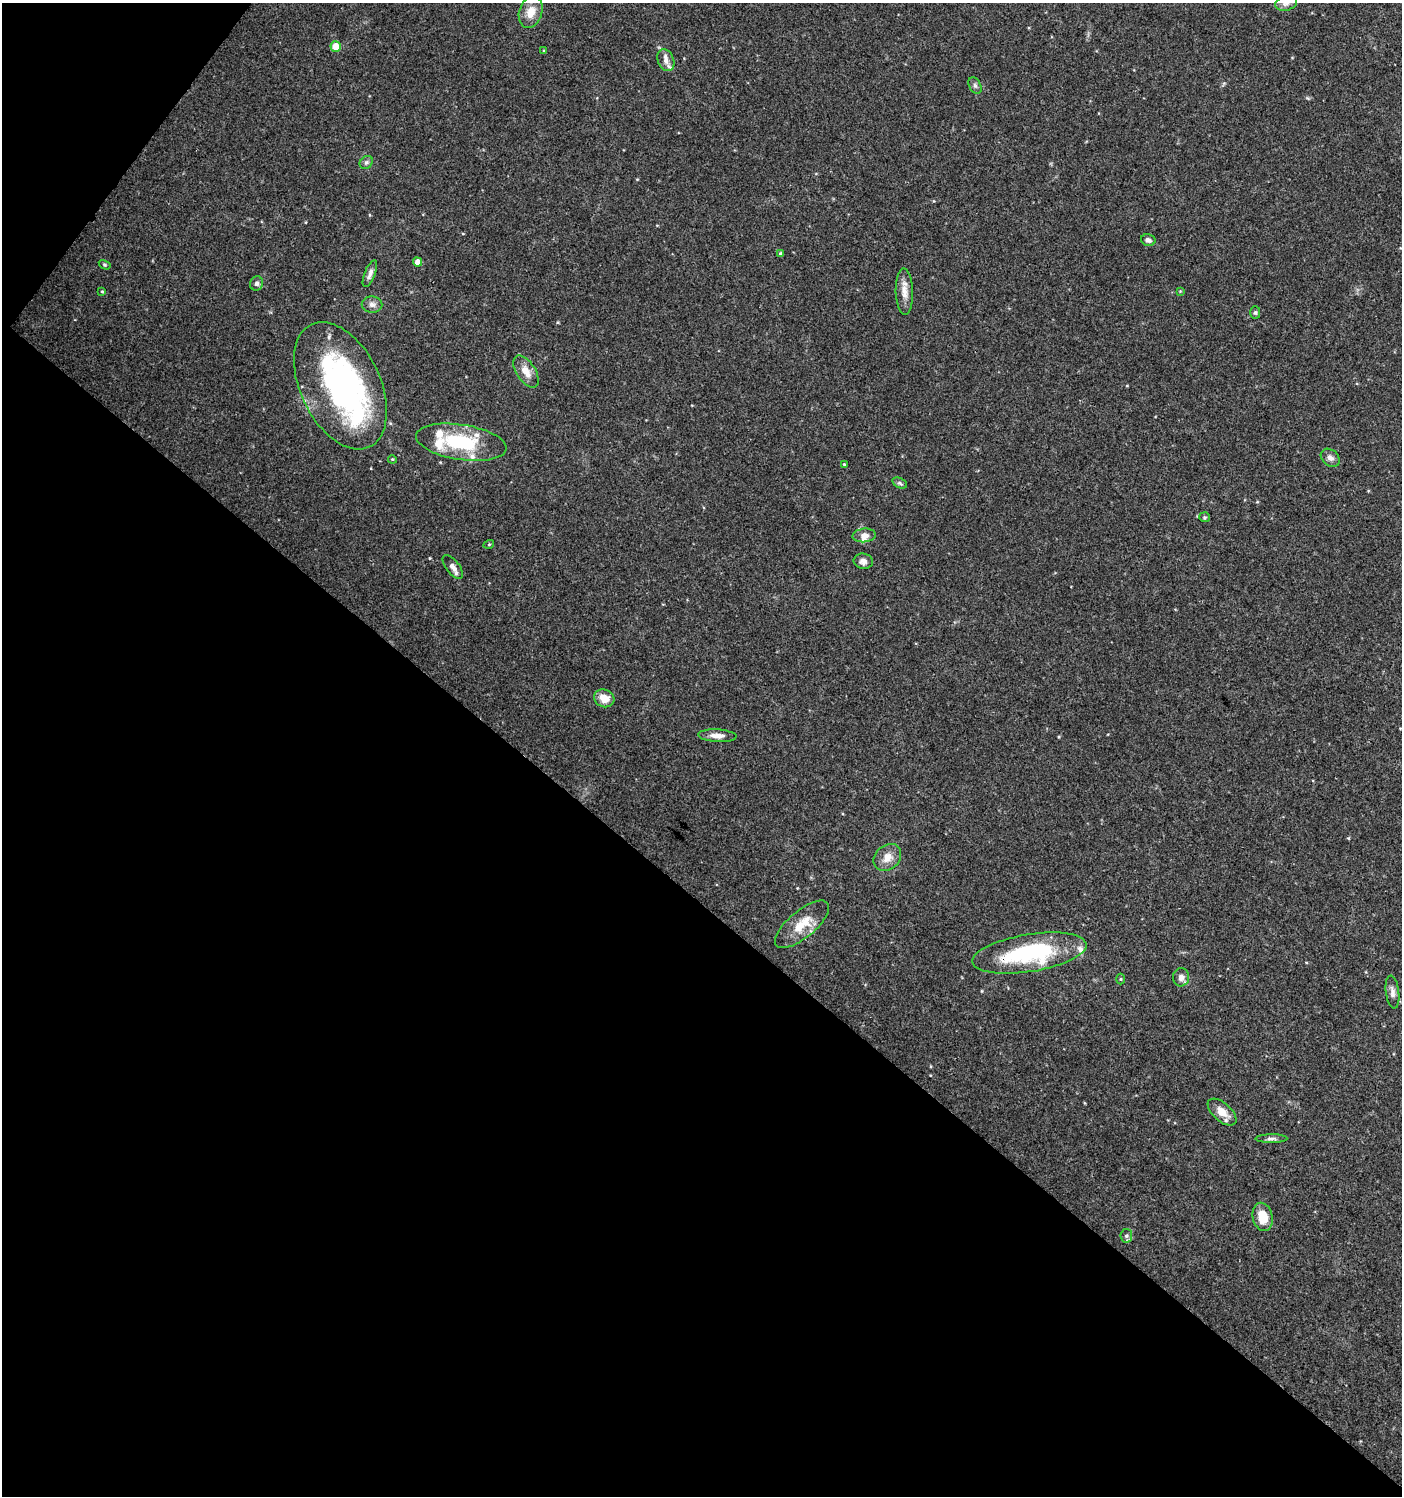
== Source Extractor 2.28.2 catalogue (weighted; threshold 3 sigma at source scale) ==
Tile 9 of 4 x 4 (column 1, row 3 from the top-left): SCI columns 179-1578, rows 1504-2997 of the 6021 x 5988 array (HDU 1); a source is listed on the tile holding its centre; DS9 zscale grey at full resolution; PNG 1404 x 1498 px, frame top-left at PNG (2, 3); each listed source drawn as its Kron ellipse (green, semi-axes under 4 px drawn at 4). Shown black and unused: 42% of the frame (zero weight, under 3 of 4 exposures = <1% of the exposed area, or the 3 px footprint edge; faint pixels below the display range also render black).
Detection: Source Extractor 2.28.2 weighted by HDU 2 'WHT'; one run over the whole footprint, this tile lists its part. Background 0.0443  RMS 0.004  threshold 0.0179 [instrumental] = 3 sigma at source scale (4.5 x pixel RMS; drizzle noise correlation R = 1.50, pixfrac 1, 0.0396/0.0396 arcsec/px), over >= 5 px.
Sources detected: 49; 7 inside a brighter listed object's ellipse — not listed separately; the other 42 listed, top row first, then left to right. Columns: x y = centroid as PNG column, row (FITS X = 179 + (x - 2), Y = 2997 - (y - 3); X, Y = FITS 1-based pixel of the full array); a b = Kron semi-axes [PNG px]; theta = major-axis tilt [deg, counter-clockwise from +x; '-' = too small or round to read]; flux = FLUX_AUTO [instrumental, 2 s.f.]
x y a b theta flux
1286 3 11 7 13 2.3
531 12 16 11 71 5.5
336 47 5 5 - 7.5
544 51 4 4 - 0.46
666 60 11 8 -68 2.4
975 85 9 5 -63 1
366 162 7 6 - 0.93
1148 240 7 5 -13 1.3
781 254 4 3 - 0.68
417 262 5 4 - 2.9
105 265 6 4 -31 0.49
370 274 14 5 69 1.8
256 283 7 6 - 1.3
102 291 4 3 - 0.4
1180 291 4 4 - 0.32
904 292 23 8 -88 4
372 305 10 8 -2 1.9
1255 313 6 5 - 0.66
526 371 18 9 -57 4.5
340 386 68 40 -64 100
461 442 45 17 -9 27
1330 458 10 8 -40 1.9
392 459 4 3 - 0.37
844 464 3 3 - 0.33
900 483 8 5 -27 0.79
1205 517 5 5 - 0.56
864 535 12 7 5 2.6
489 544 5 3 - 0.36
863 561 10 7 -5 1.8
453 567 14 6 -52 2.1
604 698 10 8 -25 5.1
717 736 19 6 -3 2.9
887 857 15 12 43 4.6
802 924 33 13 40 10
1029 953 57 19 9 45
1181 977 9 8 - 2
1121 979 5 3 - 0.41
1392 992 16 6 -82 2
1222 1112 17 9 -41 4.7
1271 1139 16 4 0 1.4
1263 1217 14 10 -76 7.7
1126 1236 7 6 - 0.93
Overlapping masked pixels (flux is a lower limit): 1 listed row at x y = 1029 953
Isophote crosses this tile's border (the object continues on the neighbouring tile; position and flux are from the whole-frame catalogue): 1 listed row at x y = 1286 3